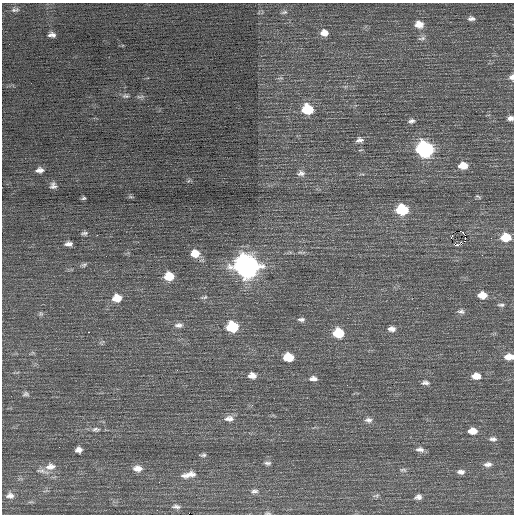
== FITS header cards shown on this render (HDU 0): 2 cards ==
NAXIS1  =                  512 / Axis length
NAXIS2  =                  512 / Axis length

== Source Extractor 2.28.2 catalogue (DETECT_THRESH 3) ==
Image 512 x 512 px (HDU 0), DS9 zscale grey, 1 PNG px = 1 image px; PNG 516 x 516 px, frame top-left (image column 1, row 512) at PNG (2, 3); no overlay
Background 0.417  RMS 0.8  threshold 2.39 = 3 sigma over >= 5 px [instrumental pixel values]
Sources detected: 78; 1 with non-positive FLUX_AUTO (blend fragments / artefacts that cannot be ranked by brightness) is not listed; the other 77 listed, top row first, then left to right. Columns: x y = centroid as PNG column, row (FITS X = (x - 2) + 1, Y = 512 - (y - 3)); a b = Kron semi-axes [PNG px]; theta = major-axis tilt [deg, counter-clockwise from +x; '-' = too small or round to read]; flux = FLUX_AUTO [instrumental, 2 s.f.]
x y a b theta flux
15 10 11 6 5 150
284 12 8 4 14 100
471 18 9 6 -6 180
419 24 11 9 -12 490
324 33 9 7 -4 380
52 35 7 4 -4 210
422 38 12 5 9 160
511 77 8 7 - 190
125 96 9 6 -4 130
140 97 11 4 1 120
307 109 9 8 - 2000
510 118 7 5 4 200
411 121 8 5 8 170
359 140 9 7 9 210
424 149 10 9 - 12000
463 165 10 7 1 690
40 170 9 6 5 270
301 173 10 7 11 210
53 186 8 8 - 220
131 197 7 4 -1 80
478 197 8 4 -30 77
84 198 6 4 16 87
402 210 9 8 - 2600
84 233 9 5 5 140
97 235 2 2 - 25
465 235 3 2 - 1300
451 237 4 2 - 210
505 237 10 8 -1 1200
69 244 8 5 -1 260
459 245 6 3 16 860
195 253 10 8 -6 740
84 265 8 5 19 120
246 266 11 10 - 44000
169 276 9 8 - 1000
482 295 9 7 -1 590
204 297 8 4 17 86
117 298 10 8 4 770
501 305 9 4 -6 130
461 311 9 6 -3 160
41 314 6 6 - 91
301 319 10 6 -3 160
179 325 11 7 7 220
232 327 8 7 - 2800
392 329 9 6 -1 270
88 332 3 2 - 610
338 333 9 8 - 1700
288 357 9 7 -6 1200
509 357 10 6 1 530
252 375 10 7 -6 330
476 376 9 7 0 560
313 379 9 6 -3 240
425 383 10 6 -2 180
347 385 2 2 - 29
26 394 8 6 0 130
229 419 13 8 5 340
368 420 10 7 -8 210
96 429 12 6 -3 200
473 431 9 6 -1 550
493 439 10 6 -6 200
420 449 11 6 -5 220
78 450 6 5 - 260
203 455 7 4 9 100
268 463 8 5 -4 130
488 464 10 6 5 240
50 466 13 9 9 440
137 468 10 7 -5 390
403 470 10 5 -7 110
42 471 20 6 -14 300
461 472 9 6 -6 230
188 475 20 7 11 470
159 482 2 2 - 190
254 491 10 6 7 180
10 495 9 7 -2 240
376 496 9 3 15 90
418 497 7 5 14 210
176 507 11 5 -7 160
268 513 8 4 0 82
At the frame edge (FLAGS 8, measured only in part): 4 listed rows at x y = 511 77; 510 118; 509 357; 268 513
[1 non-positive-flux detection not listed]